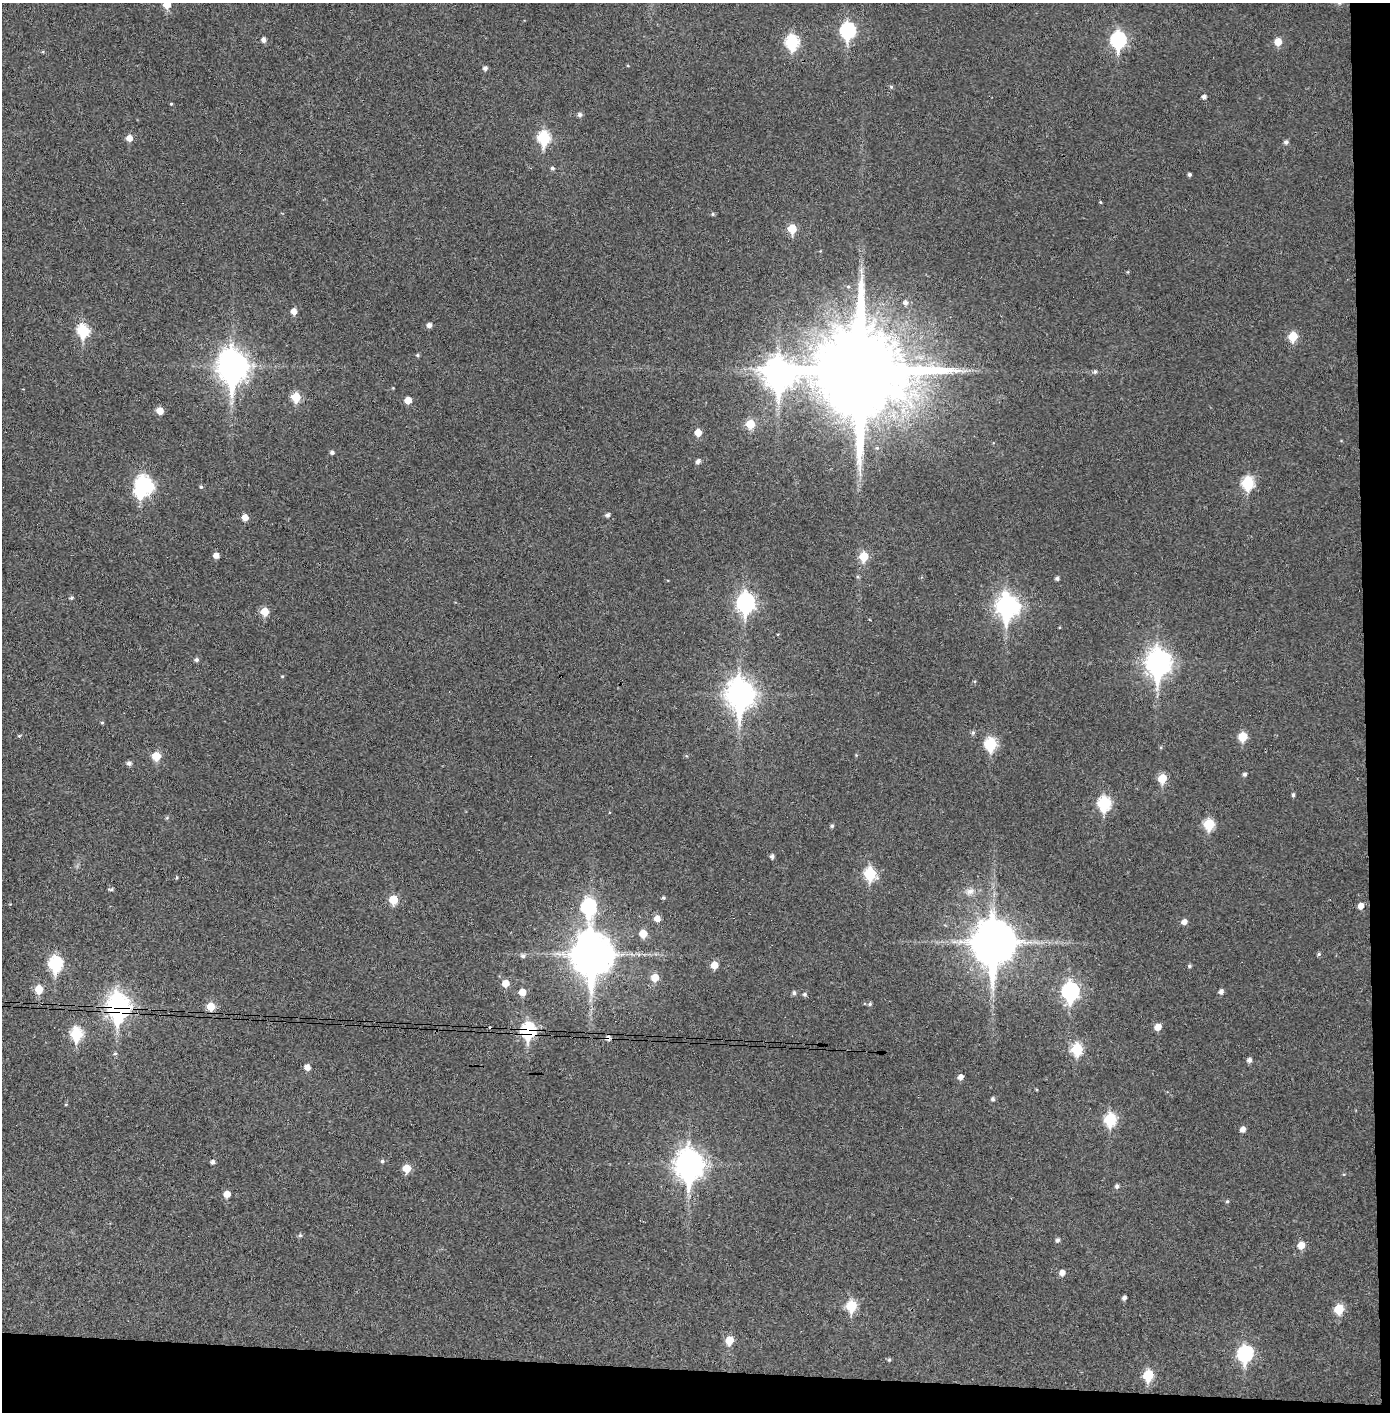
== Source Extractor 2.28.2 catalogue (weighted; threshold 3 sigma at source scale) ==
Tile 9 of 3 x 3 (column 3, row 3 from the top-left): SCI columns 2856-4243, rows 5-1414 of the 4321 x 4242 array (HDU 1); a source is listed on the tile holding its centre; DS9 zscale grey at full resolution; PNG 1392 x 1414 px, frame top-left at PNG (2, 3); no overlay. Shown black and unused: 5% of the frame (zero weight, under 3 of 4 exposures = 6% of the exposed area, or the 3 px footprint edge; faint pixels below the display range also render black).
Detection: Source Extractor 2.28.2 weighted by HDU 2 'WHT'; one run over the whole footprint, this tile lists its part. Background 0.036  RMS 0.005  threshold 0.0227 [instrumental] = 3 sigma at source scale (4.5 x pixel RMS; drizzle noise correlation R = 1.50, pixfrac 1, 0.05/0.05 arcsec/px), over >= 5 px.
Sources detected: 135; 2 inside a brighter object's white glare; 1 cosmic-ray / hot-pixel residue — not listed; the other 132 listed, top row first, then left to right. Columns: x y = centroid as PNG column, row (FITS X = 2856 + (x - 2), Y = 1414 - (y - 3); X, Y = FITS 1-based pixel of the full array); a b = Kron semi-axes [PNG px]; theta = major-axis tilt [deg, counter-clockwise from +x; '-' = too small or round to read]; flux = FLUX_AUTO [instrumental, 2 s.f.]
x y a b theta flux
167 4 6 5 - 9.1
847 30 8 7 - 82
264 40 5 5 - 2.3
1118 40 9 7 87 88
792 42 8 7 - 52
1278 42 6 6 - 6.5
43 52 5 3 - 0.53
485 68 5 5 - 1.5
891 87 6 5 - 0.72
1204 96 5 5 - 1.6
171 104 4 3 - 0.48
580 115 6 5 - 1.4
544 137 8 6 -90 46
129 138 6 6 - 4.2
1286 142 5 5 - 1.4
552 168 5 4 - 0.96
1189 174 4 4 - 0.98
1100 202 4 3 - 0.47
713 214 5 4 - 0.76
792 229 6 5 - 14
861 271 9 5 -72 1.7
1128 272 5 3 - 0.43
848 287 5 4 - 0.73
905 302 6 6 - 1.7
294 311 5 5 - 4.1
429 325 5 5 - 2
83 330 7 6 - 40
1293 336 6 5 - 15
417 355 5 4 - 0.72
232 366 14 10 -87 620
861 370 24 23 - 13000
1095 372 6 6 - 1.1
779 374 13 12 - 610
296 397 6 6 - 16
408 400 5 5 - 5.7
160 411 6 5 - 5.7
750 424 6 6 - 12
698 432 6 5 - 5.5
877 448 5 5 - 0.67
332 452 5 4 - 1.2
698 461 5 5 - 1.9
142 481 7 7 - 45
1248 483 7 6 - 40
201 487 5 4 - 0.78
607 515 5 5 - 1.4
245 517 5 5 - 4.5
216 555 5 5 - 3.3
864 556 7 6 - 14
1057 578 5 4 - 1.2
71 598 5 4 - 0.8
746 602 10 8 87 160
1007 606 11 9 -88 260
265 612 6 6 - 9.6
196 660 5 5 - 1.2
1158 662 12 9 88 370
282 676 4 4 - 0.5
740 694 13 10 -88 510
102 722 5 3 - 0.55
973 732 6 5 - 1
19 736 5 4 - 0.57
1243 736 6 6 - 14
990 744 7 6 - 41
156 756 6 5 - 13
129 763 5 5 - 1.8
1244 774 5 5 - 1.1
1162 778 6 6 - 13
1293 795 5 4 - 1
1104 803 8 7 - 50
167 818 5 5 - 0.71
1209 824 7 6 - 25
832 826 4 4 - 0.97
772 856 5 4 - 1.4
870 874 7 6 - 33
176 877 5 3 - 0.56
111 889 6 3 5 0.83
970 891 13 9 33 3.5
663 898 4 4 - 0.82
393 900 6 5 - 13
1360 906 5 5 - 3.6
588 907 10 7 -86 72
657 918 6 6 - 3.8
1184 922 6 5 - 2.8
643 933 6 6 - 8.2
993 942 15 12 89 1800
592 954 14 12 90 1500
1319 954 6 4 18 0.82
523 956 6 6 - 1.3
55 964 8 7 - 60
714 965 6 5 - 6.5
1189 966 5 4 - 0.87
655 977 7 6 - 7.6
505 983 6 6 - 6
39 989 6 6 - 11
1070 991 9 7 87 130
522 992 5 5 - 6.5
1221 992 5 5 - 2
794 993 6 5 - 1.1
805 994 6 5 - 1.1
870 1004 5 4 - 0.9
118 1006 11 8 -88 360
211 1006 6 6 - 10
1158 1027 6 5 - 5.1
528 1030 8 7 - 79
76 1034 8 6 -89 34
608 1038 6 5 - 2
1077 1049 7 6 - 32
115 1054 6 5 - 0.84
1249 1060 5 5 - 1.8
307 1067 5 5 - 3.6
961 1077 6 5 - 2.5
993 1099 5 5 - 1.1
66 1104 4 3 - 0.39
1110 1119 7 6 - 37
1243 1129 5 5 - 2.8
382 1161 5 5 - 0.95
212 1162 5 5 - 1.4
689 1164 12 9 90 550
406 1168 6 6 - 9.3
1117 1186 5 5 - 1.4
227 1194 5 5 - 5.6
1227 1201 5 4 - 0.71
300 1235 5 5 - 0.8
1058 1240 6 5 - 1.4
1301 1245 6 6 - 6.4
1062 1273 6 5 - 2.8
1124 1298 4 4 - 1.6
851 1306 7 6 - 25
1339 1309 6 5 - 18
729 1340 7 6 - 9
1245 1353 9 7 78 79
889 1360 5 4 - 0.74
1148 1375 7 6 - 24
Overlapping masked pixels (flux is a lower limit): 3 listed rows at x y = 118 1006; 528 1030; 608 1038
Isophote crosses this tile's border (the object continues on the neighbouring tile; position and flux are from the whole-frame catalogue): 1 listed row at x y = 167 4